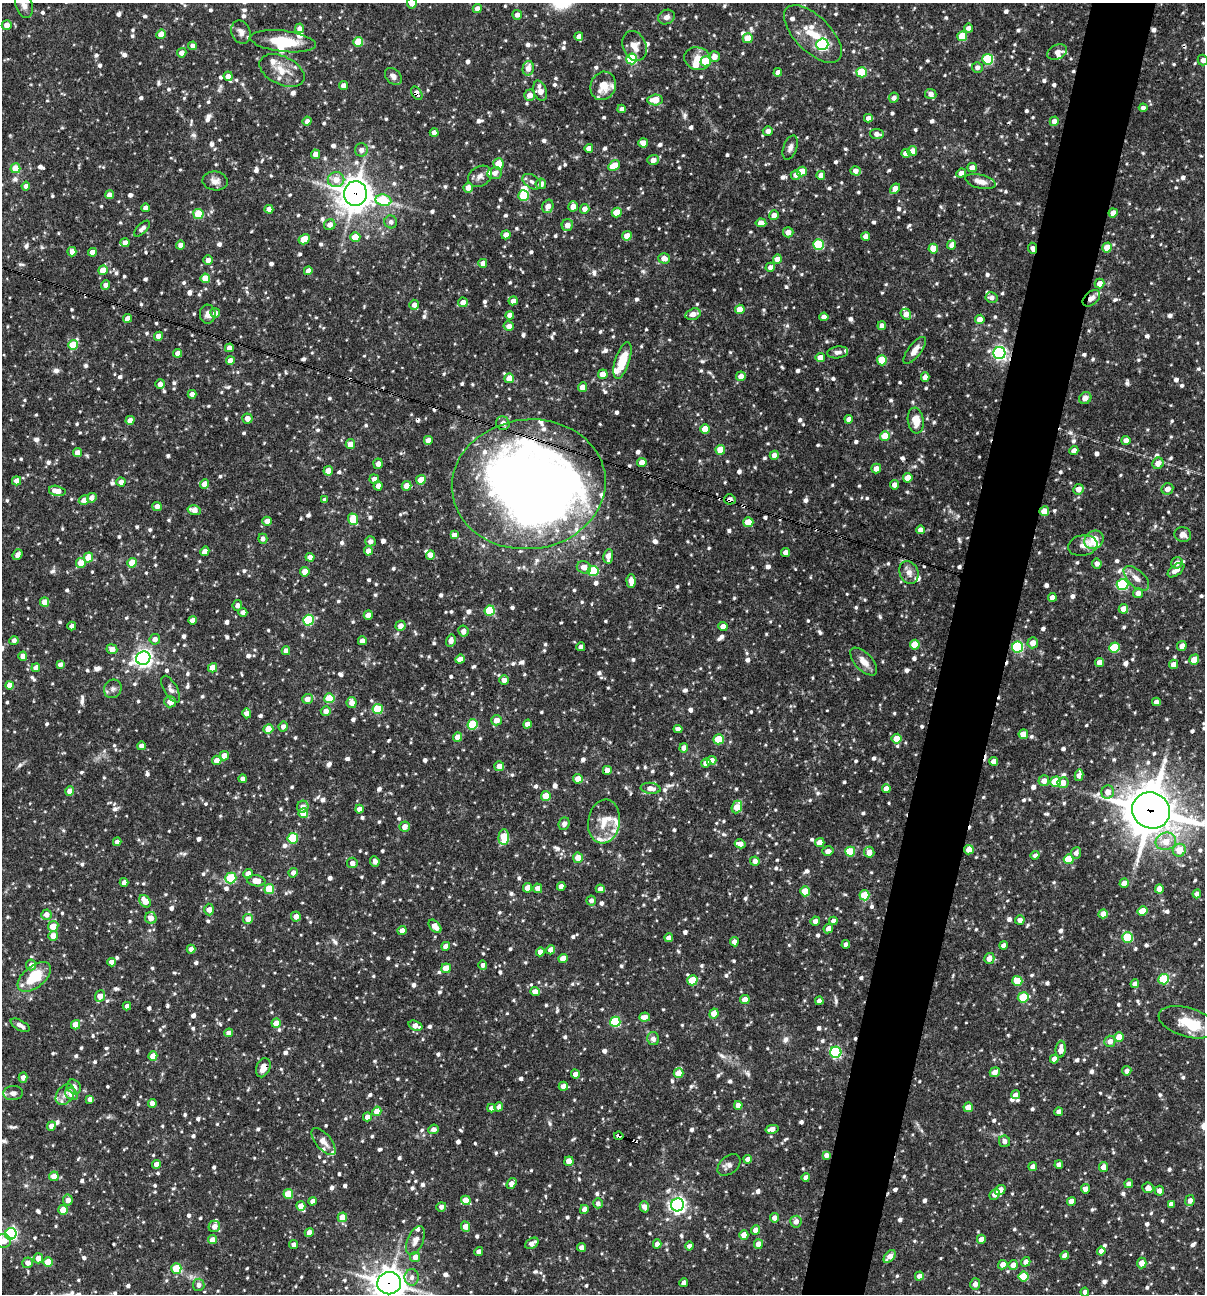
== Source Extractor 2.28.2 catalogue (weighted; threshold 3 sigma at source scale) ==
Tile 10 of 4 x 4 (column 2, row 3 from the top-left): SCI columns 1454-2656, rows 1293-2584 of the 5187 x 5169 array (HDU 1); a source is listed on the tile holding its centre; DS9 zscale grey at full resolution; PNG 1207 x 1296 px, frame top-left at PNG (2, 3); each listed source drawn as its Kron ellipse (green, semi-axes under 4 px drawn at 4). Shown black and unused: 5% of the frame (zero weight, under 3 of 4 exposures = <1% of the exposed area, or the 3 px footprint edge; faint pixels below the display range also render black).
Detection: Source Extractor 2.28.2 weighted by HDU 2 'WHT'; one run over the whole footprint, this tile lists its part. Background 0.0982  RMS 0.004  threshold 0.018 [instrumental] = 3 sigma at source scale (4.5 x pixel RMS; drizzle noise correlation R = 1.50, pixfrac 1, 0.05/0.05 arcsec/px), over >= 5 px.
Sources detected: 1337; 4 inside a brighter object's white glare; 10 cosmic-ray / hot-pixel residue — neither listed nor drawn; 26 inside a brighter listed object's ellipse — not listed separately; of the other 1297, all 500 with FLUX_AUTO >= 1.64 (the completeness limit of this list) listed and drawn (797 fainter detections not listed), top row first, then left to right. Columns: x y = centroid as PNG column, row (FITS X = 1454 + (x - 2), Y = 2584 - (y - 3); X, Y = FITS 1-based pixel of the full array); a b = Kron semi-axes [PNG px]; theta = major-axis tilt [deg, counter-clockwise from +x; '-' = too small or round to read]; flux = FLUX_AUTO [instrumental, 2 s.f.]
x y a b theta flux
412 3 5 5 - 3.1
24 5 13 8 -71 2.5
477 8 4 4 - 2.4
517 15 5 5 - 2.2
666 17 8 7 - 2
7 25 5 4 - 2.7
300 28 5 4 - 2
968 28 4 4 - 1.7
241 32 12 9 -68 2.3
161 34 5 4 - 4.1
813 34 37 17 -45 14
579 36 4 4 - 2.6
962 36 5 5 - 9.7
748 38 5 5 - 7.7
283 41 33 10 -7 12
358 42 5 5 - 11
822 44 6 6 - 64
193 46 4 4 - 2.1
635 46 15 11 -66 4.2
1057 52 10 7 26 1.7
182 53 5 4 - 2.5
714 57 5 5 - 3.2
632 59 5 5 - 28
698 59 13 11 -16 5
988 59 5 5 - 31
1203 60 5 5 - 1.9
706 61 5 5 - 11
977 67 5 5 - 1.9
528 68 7 5 77 3.2
282 70 24 14 -25 7
778 72 4 4 - 2.8
862 72 5 5 - 14
228 76 5 4 - 2.4
393 76 10 7 -45 2
343 85 4 4 - 2.7
603 86 14 12 67 7.8
540 91 10 6 -72 4
417 93 7 5 -56 3.1
931 94 6 5 - 2.2
530 95 5 5 - 3.5
894 98 5 5 - 2
655 100 7 5 4 5.8
1143 108 4 4 - 1.6
622 109 4 4 - 2
868 118 4 4 - 2.3
307 121 4 4 - 1.7
1054 121 5 4 - 2.7
768 131 5 5 - 2.1
434 133 4 4 - 2.4
877 134 7 5 -8 2.5
643 143 5 4 - 4.1
589 148 4 4 - 2.9
790 148 12 6 69 1.8
361 150 6 6 - 2.2
912 151 5 5 - 3.2
906 153 4 4 - 2.7
315 154 4 4 - 3.6
653 160 6 5 - 2.9
498 164 6 5 - 7.1
614 166 6 4 32 7.4
15 168 5 5 - 7.9
972 168 5 4 - 2.5
802 171 5 5 - 8.9
856 171 5 4 - 3
495 173 7 6 - 2.1
961 173 5 4 - 2.6
796 175 5 4 - 1.9
821 175 4 4 - 2.6
480 176 13 9 31 2.6
336 180 8 7 - 4.2
215 181 12 9 -8 2.7
980 181 16 7 -15 3.1
532 182 10 6 -33 1.9
541 184 5 5 - 2.8
26 186 4 4 - 2
468 188 5 4 - 3.1
895 189 6 4 42 4
355 194 12 11 - 580
110 195 4 4 - 3.3
524 196 5 5 - 17
383 200 8 5 -9 19
548 206 7 5 73 3.3
573 206 5 5 - 3.4
145 208 4 4 - 2.2
269 209 4 4 - 2.7
585 209 5 4 - 2.6
617 213 5 5 - 9.2
1113 213 4 4 - 3.1
198 214 5 5 - 15
774 215 5 5 - 2.9
391 222 6 6 - 1.7
761 223 5 4 - 3.2
330 225 6 5 - 2.8
567 225 6 5 - 3.3
142 229 10 5 46 1.8
788 232 5 5 - 3
506 235 4 4 - 2.7
627 236 5 4 - 5
866 236 4 4 - 2.9
355 237 5 5 - 8.6
304 239 6 4 29 8.3
125 243 4 4 - 2.7
818 244 5 5 - 24
181 245 4 4 - 2.7
952 245 4 4 - 3.2
1107 247 5 4 - 6.6
1032 248 5 4 - 1.8
933 249 5 5 - 6.8
72 252 5 4 - 2.6
92 252 4 4 - 3.3
664 258 6 5 - 3.1
777 259 4 4 - 3.4
208 260 5 4 - 2.6
483 263 4 4 - 2.6
770 267 5 4 - 1.9
103 270 5 4 - 6.8
308 271 4 4 - 2.6
205 278 5 5 - 8.1
1100 283 5 4 - 2.9
106 285 5 4 - 2.8
991 298 6 5 - 1.6
1091 298 10 6 40 2.7
513 301 4 4 - 2.8
463 302 5 4 - 2.8
414 305 5 5 - 2.5
740 309 5 4 - 5.1
215 313 5 5 - 2.1
208 314 9 8 - 2.1
693 314 8 5 17 3.4
906 314 5 5 - 3.1
510 315 4 4 - 3
824 317 4 4 - 2.5
128 318 4 4 - 2.5
980 319 5 4 - 3.3
509 326 5 5 - 2.5
882 326 4 4 - 2.3
158 336 4 4 - 3.5
73 345 5 5 - 11
229 348 4 4 - 2.8
915 350 16 6 53 3.2
838 352 10 6 7 1.7
177 353 4 4 - 2.5
999 353 6 6 - 93
820 358 4 4 - 4.5
882 360 5 5 - 10
230 361 4 4 - 3.4
622 361 19 7 71 11
603 374 5 4 - 4.3
741 376 5 5 - 3.3
925 377 4 4 - 2.4
509 378 5 4 - 5.1
160 384 5 5 - 2
582 387 5 4 - 3.4
192 394 4 4 - 2.2
1085 398 6 5 - 3.1
247 419 5 5 - 2.8
849 419 4 4 - 2.5
130 420 4 4 - 2.7
916 420 13 8 -82 6
503 423 7 6 - 3
705 429 5 4 - 5.5
885 436 5 5 - 9.5
428 440 4 4 - 2.6
1126 440 4 4 - 2.4
350 444 5 4 - 3.7
720 450 5 5 - 6.8
1074 451 4 4 - 2.8
77 453 4 4 - 3.1
774 455 5 4 - 2.5
642 462 5 4 - 4.8
1158 463 6 5 - 3.4
378 464 5 5 - 2.5
876 468 5 4 - 3
328 471 4 4 - 4.9
908 478 5 4 - 4.9
374 479 5 4 - 2.1
421 480 5 4 - 6.6
17 481 4 4 - 3.2
121 482 4 4 - 2.8
205 484 5 4 - 4.3
529 484 77 65 6 460
895 485 4 4 - 3.3
378 486 5 4 - 1.9
406 486 5 5 - 3.5
1078 489 5 5 - 3.5
1167 489 6 5 - 2.6
57 491 8 5 -14 4.7
92 498 5 4 - 2.3
730 499 5 5 - 1.9
84 500 5 4 - 3.3
325 500 4 4 - 1.7
157 506 5 4 - 2.6
194 510 6 5 - 3.5
1044 511 5 4 - 5.4
353 519 5 5 - 12
267 521 4 4 - 3.1
748 522 5 5 - 8.7
921 530 4 4 - 2.4
454 535 4 4 - 2.3
1183 535 8 7 - 2.5
263 539 5 4 - 1.8
1094 540 10 9 - 11
370 541 5 5 - 2.1
1083 546 15 10 9 2.7
205 551 5 4 - 2.8
368 551 5 4 - 2.6
785 552 4 4 - 2.4
17 555 6 4 50 1.7
430 555 4 4 - 2.6
608 556 7 5 82 3.1
310 557 4 4 - 2.6
88 558 5 4 - 8.3
81 563 5 5 - 4.6
132 563 5 4 - 8.5
1097 563 5 4 - 2.1
1177 563 6 5 - 2.6
584 567 7 6 - 2.9
1176 570 10 5 38 3.2
593 571 5 5 - 25
305 572 5 4 - 4.6
909 572 12 9 -67 2.8
1136 578 16 8 -43 3.4
631 581 7 4 -87 3.3
1122 585 6 5 - 41
1138 593 5 5 - 2.7
1052 597 4 4 - 2.4
45 602 4 4 - 5.7
237 605 5 4 - 1.8
1123 609 5 4 - 4.2
490 611 5 5 - 18
243 612 4 4 - 1.8
368 615 5 4 - 4
192 620 4 4 - 2.5
308 620 5 5 - 32
72 626 4 4 - 2.6
400 626 5 5 - 3.1
723 627 4 4 - 3.7
463 631 5 5 - 2.2
155 639 5 5 - 2.2
14 640 4 4 - 1.6
451 640 6 5 - 2.2
362 641 4 4 - 3.1
1033 643 5 5 - 3.6
915 645 5 5 - 8.8
1182 646 5 4 - 2.9
581 647 4 4 - 2.3
1017 647 5 5 - 43
1114 647 5 5 - 14
112 649 5 5 - 2.8
286 651 4 4 - 3
23 656 4 4 - 3.2
143 658 7 6 - 180
460 659 5 4 - 3.6
1194 660 5 4 - 6.1
864 662 17 8 -46 4.2
1100 663 4 4 - 3.9
60 664 4 4 - 1.7
1173 664 4 4 - 2.9
36 668 4 4 - 3.2
213 668 5 4 - 4.3
504 680 5 5 - 2.2
10 685 4 4 - 3.9
113 689 9 8 - 1.7
171 689 15 6 -59 1.8
329 698 5 5 - 12
307 699 5 5 - 3.2
170 702 6 5 - 3
1156 702 4 4 - 1.8
352 703 5 5 - 2.9
378 709 5 5 - 14
326 711 5 5 - 2.7
247 713 5 4 - 2.8
496 720 5 5 - 3.6
472 724 5 5 - 18
527 724 4 4 - 3
283 727 5 4 - 2.3
268 729 5 4 - 7.3
678 729 4 4 - 2.1
1023 734 5 4 - 5.2
458 737 4 4 - 4.4
718 739 5 5 - 13
897 739 5 5 - 6.2
141 746 4 4 - 2.5
684 748 5 4 - 3.1
224 756 5 4 - 3.9
217 760 5 4 - 3
711 760 5 4 - 2.8
994 761 4 4 - 2.8
706 763 4 4 - 2.7
499 766 5 5 - 3.2
607 770 4 4 - 2.9
1079 775 6 4 79 2.8
243 779 4 4 - 2.1
578 779 4 4 - 4.3
1044 781 5 5 - 3.1
1056 782 5 5 - 16
1063 783 5 5 - 3.4
651 788 10 5 -7 2.8
886 788 4 4 - 2.8
70 791 5 4 - 3.8
1108 792 7 6 - 3.2
546 796 5 5 - 7.6
303 807 6 5 - 2.5
737 807 6 5 - 7
359 809 4 4 - 2.8
1151 810 19 18 - 1500
303 813 5 4 - 6.2
604 821 22 16 82 7.5
564 824 6 5 - 2.1
405 827 5 5 - 2.8
504 837 7 5 84 12
293 838 5 5 - 21
1166 841 10 8 14 5.7
117 842 4 4 - 1.9
820 843 4 4 - 5.1
740 844 5 4 - 2.9
969 850 5 4 - 4.6
1179 850 6 6 - 6.8
828 851 5 4 - 2.8
850 852 5 5 - 14
869 852 5 5 - 4
1076 853 6 5 - 1.7
1035 855 4 4 - 1.9
578 858 5 5 - 4.7
1069 859 5 5 - 14
375 861 5 4 - 1.8
755 861 5 4 - 2.2
352 863 5 5 - 2.1
293 873 5 4 - 2.6
248 874 5 4 - 3.5
231 878 5 5 - 26
256 881 9 5 -7 5.2
124 882 4 4 - 2.4
1124 883 5 4 - 3.2
561 886 4 4 - 2.5
527 888 5 4 - 5.1
538 888 5 4 - 2.7
269 889 5 5 - 14
600 889 4 4 - 2.5
1159 889 5 4 - 2.9
805 891 5 5 - 9.4
1197 894 4 4 - 2.6
864 895 5 5 - 11
591 900 5 5 - 1.7
145 901 7 5 -53 5.5
209 910 6 4 -89 2.9
1143 911 5 4 - 8.1
1103 914 5 4 - 3.9
46 915 5 5 - 3
296 917 5 4 - 2.8
151 918 6 5 - 3.6
248 919 5 5 - 3.5
1020 920 5 4 - 1.9
815 921 4 4 - 2.6
833 921 4 4 - 2.3
53 926 5 5 - 6.1
435 926 8 5 -48 4
828 928 5 4 - 2.5
402 930 4 4 - 2.8
53 936 5 5 - 4
1128 937 5 5 - 21
669 938 4 4 - 2.5
734 942 4 4 - 2.3
846 944 4 4 - 1.7
1003 945 4 4 - 2.3
446 946 4 4 - 2.7
191 949 4 4 - 2.5
551 950 4 4 - 3.6
540 952 4 4 - 2.9
563 958 5 4 - 5.2
989 958 5 5 - 3
111 962 4 4 - 2.6
31 965 5 5 - 2.7
483 965 5 4 - 1.7
446 968 5 4 - 5.6
34 977 19 10 39 13
1164 979 5 5 - 21
692 980 5 5 - 14
1017 981 5 5 - 8.5
1135 984 4 4 - 2.6
535 992 4 4 - 2.7
100 996 6 5 - 4.3
1023 997 5 5 - 15
745 1000 5 4 - 4.8
819 1001 4 4 - 2
127 1006 4 4 - 1.7
714 1013 5 4 - 5.4
645 1017 5 4 - 3.2
615 1022 5 5 - 27
1187 1022 30 14 -16 10
276 1023 4 4 - 5.2
20 1025 10 5 -30 1.9
76 1025 4 4 - 6.3
415 1026 7 5 -19 2.9
229 1033 4 4 - 2.6
1119 1037 5 4 - 4.9
653 1039 6 6 - 2.2
1110 1041 5 5 - 2.8
1061 1049 8 5 84 3.4
836 1052 5 5 - 43
153 1056 5 4 - 5.2
1054 1059 5 4 - 4
263 1068 10 6 68 3.3
1127 1071 4 4 - 2.2
995 1072 5 4 - 2.7
678 1073 5 5 - 7.2
575 1074 5 4 - 2.8
23 1078 5 4 - 2.8
563 1086 4 4 - 2.8
74 1087 8 6 -59 1.9
13 1093 10 7 4 2.1
65 1094 11 8 55 2.6
71 1094 7 5 -47 4.5
1015 1095 4 4 - 1.9
90 1099 4 4 - 2.2
152 1103 4 4 - 2.6
738 1105 4 4 - 2.9
499 1107 5 4 - 1.9
968 1107 5 4 - 4.2
491 1108 4 4 - 2.3
377 1111 5 4 - 5.4
1059 1112 4 4 - 2.2
367 1117 4 4 - 2.8
51 1126 5 4 - 3.2
434 1129 5 4 - 2
772 1129 6 4 13 2.6
619 1136 5 3 - 7.2
1004 1141 6 5 - 1.8
324 1142 16 7 -51 3
826 1155 4 4 - 2.3
748 1159 4 4 - 2.6
569 1161 4 4 - 6
156 1164 4 4 - 3.4
729 1165 13 8 42 1.9
1059 1165 4 4 - 2.1
1033 1167 4 4 - 2.7
1103 1167 5 4 - 2.5
54 1176 5 5 - 4.4
806 1177 4 4 - 2.4
511 1183 6 4 53 2.7
1129 1184 4 4 - 2.6
1148 1188 5 5 - 2.9
1085 1189 4 4 - 2.7
1000 1190 5 4 - 3.9
1159 1191 5 4 - 2.3
288 1194 5 5 - 12
995 1194 6 4 49 3.1
68 1200 5 5 - 3
466 1200 5 4 - 7
312 1201 4 4 - 2.3
1071 1201 4 4 - 3.3
1190 1201 5 4 - 2.5
598 1203 5 5 - 1.7
1171 1204 4 4 - 2.1
677 1205 6 6 - 140
301 1206 5 4 - 4
441 1207 5 4 - 1.8
644 1207 6 4 -73 2.5
584 1209 4 4 - 2.5
63 1210 5 4 - 7.9
342 1217 5 4 - 8.2
774 1218 4 4 - 2.6
796 1222 6 5 - 2.4
214 1226 6 5 - 2.9
465 1227 5 4 - 3.8
755 1230 4 4 - 3
309 1232 5 4 - 3
11 1234 6 5 - 73
744 1235 4 4 - 5
981 1239 4 4 - 2.7
212 1240 4 4 - 3.8
415 1240 15 8 67 2.8
3 1241 8 7 - 4.2
532 1243 7 5 33 2.8
657 1244 4 4 - 2.4
758 1244 5 4 - 3.7
294 1245 4 4 - 1.7
689 1246 4 4 - 1.9
582 1247 4 4 - 2.4
1101 1251 4 4 - 2.4
479 1252 4 4 - 2.8
890 1256 7 4 50 3.3
1065 1256 4 4 - 2.7
415 1257 5 5 - 3
38 1258 5 5 - 3.9
48 1262 5 4 - 9.2
1026 1262 5 4 - 2.5
28 1263 5 5 - 2.7
1142 1263 5 5 - 3.9
1003 1265 5 4 - 2.8
1013 1265 5 5 - 3
176 1268 5 5 - 15
919 1276 4 4 - 2.4
1024 1276 5 5 - 12
412 1277 8 7 - 2.1
389 1283 12 11 - 530
684 1283 4 4 - 2.6
975 1284 6 5 - 2.3
199 1285 6 6 - 2.1
1085 1292 4 4 - 1.8
Overlapping masked pixels (flux is a lower limit): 12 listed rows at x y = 417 93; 355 194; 1032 248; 1091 298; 529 484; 730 499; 1044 511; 1017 647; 1151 810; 263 1068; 619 1136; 389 1283
Isophote crosses this tile's border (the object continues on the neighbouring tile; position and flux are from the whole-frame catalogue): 7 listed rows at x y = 412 3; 24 5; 1203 60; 1151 810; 3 1241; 389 1283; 1085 1292